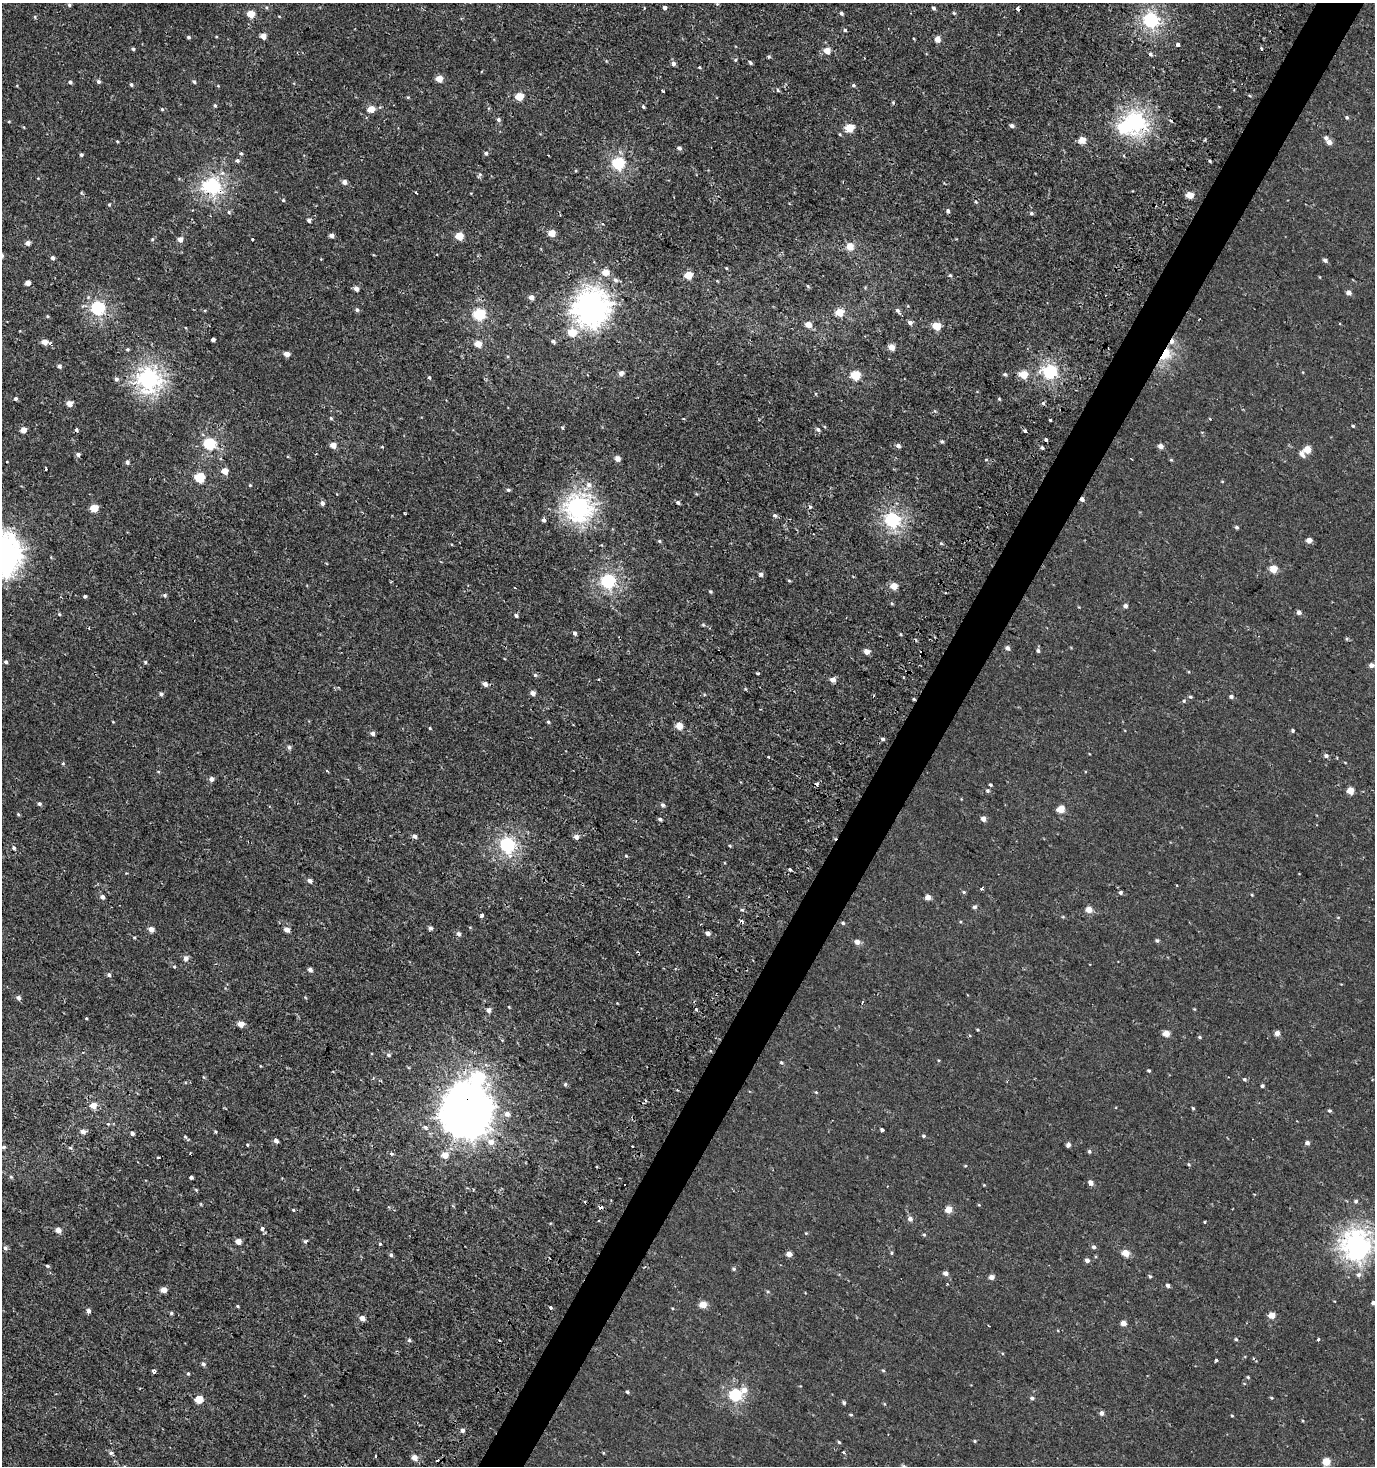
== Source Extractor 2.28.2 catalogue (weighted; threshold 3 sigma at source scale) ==
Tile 10 of 4 x 4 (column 2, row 3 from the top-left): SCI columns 1668-3040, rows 1465-2928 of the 5973 x 5886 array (HDU 1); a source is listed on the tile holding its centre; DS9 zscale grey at full resolution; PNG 1377 x 1468 px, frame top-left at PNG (2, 3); no overlay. Shown black and unused: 3% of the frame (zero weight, under 2 of 3 exposures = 2% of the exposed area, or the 3 px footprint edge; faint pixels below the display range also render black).
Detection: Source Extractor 2.28.2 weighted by HDU 2 'WHT'; one run over the whole footprint, this tile lists its part. Background 6.87e-04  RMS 0.0025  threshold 0.0115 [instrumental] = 3 sigma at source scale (4.5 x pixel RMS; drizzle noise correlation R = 1.50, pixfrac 1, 0.0396/0.0396 arcsec/px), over >= 5 px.
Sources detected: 386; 2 inside a brighter object's white glare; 14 cosmic-ray / hot-pixel residue — not listed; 1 inside a brighter listed object's ellipse — not listed separately; the other 369 listed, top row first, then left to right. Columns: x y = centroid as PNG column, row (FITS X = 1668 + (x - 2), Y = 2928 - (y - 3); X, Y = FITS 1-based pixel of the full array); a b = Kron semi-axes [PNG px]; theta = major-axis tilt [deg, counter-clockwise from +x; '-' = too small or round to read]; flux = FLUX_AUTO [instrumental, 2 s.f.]
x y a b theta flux
69 5 5 4 - 0.41
644 8 3 2 - 0.26
665 8 4 4 - 0.79
934 8 4 4 - 0.47
1017 9 3 3 - 1.8
841 13 5 4 - 0.54
954 13 5 4 - 0.28
251 14 5 5 - 4.5
279 16 5 3 - 0.18
35 17 5 4 - 0.3
1151 20 6 6 - 55
845 30 4 4 - 0.33
263 36 4 4 - 2.3
188 37 3 3 - 0.46
938 39 5 4 - 2.3
1178 44 3 3 - 3
133 49 4 3 - 0.43
1261 49 4 3 - 1.9
827 50 5 5 - 3.2
1150 54 6 5 - 0.57
769 57 5 4 - 0.33
735 60 5 4 - 0.33
750 63 5 3 - 0.39
673 64 5 5 - 0.93
699 67 3 3 - 0.21
439 79 5 4 - 4
70 82 4 4 - 0.48
98 82 5 5 - 0.58
194 82 5 4 - 0.4
131 85 4 4 - 0.53
853 85 4 4 - 0.43
218 86 5 3 - 0.2
778 90 5 4 - 0.32
663 91 4 3 - 0.43
519 96 5 5 - 5.6
408 97 5 3 - 0.23
215 106 5 4 - 0.35
643 107 4 3 - 0.45
162 109 5 4 - 0.31
371 109 5 4 - 5.2
1347 117 5 4 - 0.37
498 119 5 5 - 0.56
9 121 5 3 - 0.19
1171 121 6 3 -35 0.3
1135 122 9 7 -59 73
1012 126 5 4 - 0.73
850 128 5 5 - 8
1082 140 5 5 - 3.5
117 141 3 3 - 0.25
1329 142 5 5 - 1.4
679 148 5 5 - 0.66
241 153 5 4 - 0.42
486 153 5 4 - 0.58
81 155 4 3 - 0.55
1124 156 4 3 - 0.22
237 160 5 4 - 0.56
1210 161 4 3 - 0.32
618 163 6 6 - 34
480 174 6 5 - 0.44
344 182 4 4 - 1.3
212 186 7 7 - 58
416 193 3 2 - 0.24
1190 195 5 4 - 5.3
283 200 4 4 - 0.3
976 202 4 3 - 0.26
109 205 4 4 - 0.26
948 211 5 4 - 0.57
229 212 5 5 - 0.42
1031 213 5 4 - 0.47
309 220 5 5 - 0.68
552 233 4 4 - 3.8
331 235 4 4 - 1.2
459 236 5 5 - 5.8
152 239 5 4 - 0.33
180 239 5 5 - 1.5
253 240 3 3 - 0.33
27 243 4 4 - 1.5
850 246 5 5 - 4.2
52 258 4 4 - 0.72
1325 260 5 4 - 0.65
726 268 4 3 - 0.23
605 272 5 5 - 3.6
688 275 5 5 - 6.3
950 275 4 4 - 0.35
615 280 7 6 - 0.82
28 283 4 4 - 2.2
808 286 5 3 - 0.25
356 289 5 4 - 1.5
1349 293 5 4 - 1.3
531 297 5 4 - 1.6
98 308 6 6 - 40
590 308 14 13 - 220
357 310 5 5 - 0.53
898 311 8 5 -49 0.74
840 312 5 5 - 6.4
479 314 6 5 - 25
47 316 4 4 - 0.27
910 323 5 4 - 1
808 324 5 5 - 2.6
936 326 5 5 - 6.3
572 332 6 5 - 6.8
213 340 4 4 - 1
553 341 6 5 - 0.54
44 342 5 4 - 2.1
50 343 4 3 - 0.46
478 344 5 4 - 3.5
891 347 5 4 - 2.7
127 349 5 4 - 0.32
287 354 4 4 - 2
1165 354 13 8 58 8.6
59 366 5 5 - 0.74
1050 371 6 6 - 39
621 373 5 4 - 1.3
1005 374 5 4 - 0.44
1023 374 5 5 - 5.8
855 375 5 5 - 13
429 377 4 3 - 0.32
116 379 5 5 - 0.72
149 379 9 8 - 110
16 398 4 4 - 0.53
999 399 5 4 - 0.25
69 403 4 4 - 2.5
331 418 5 4 - 0.33
683 419 3 2 - 0.24
1050 420 3 3 - 0.62
1353 426 4 3 - 0.3
818 429 6 5 - 0.63
23 430 4 4 - 2.6
76 430 3 3 - 0.83
1025 431 4 3 - 2.8
1046 440 3 3 - 1.6
942 441 5 4 - 0.4
209 444 6 5 - 25
333 445 4 4 - 2.7
898 446 5 5 - 0.83
1161 446 5 4 - 1.6
1042 448 4 3 - 0.42
1307 450 5 5 - 5.1
78 454 5 4 - 0.73
1302 454 8 6 -61 1.1
617 458 4 4 - 1.9
986 460 4 3 - 0.22
1171 460 4 4 - 0.25
127 462 5 4 - 0.6
46 469 3 3 - 1.3
225 471 5 5 - 3
199 478 5 5 - 14
1222 481 4 3 - 0.19
250 485 4 3 - 0.24
588 485 9 7 -44 1.3
508 490 5 4 - 0.45
1082 499 4 4 - 1
678 502 5 4 - 0.53
322 503 4 4 - 1
578 507 10 9 - 120
94 508 5 5 - 5.4
405 514 3 3 - 0.41
774 515 5 5 - 0.59
544 520 5 5 - 0.53
892 520 6 6 - 51
1236 527 5 4 - 0.45
1309 540 4 4 - 1.8
659 541 5 3 - 0.36
941 543 5 4 - 0.27
1273 569 5 4 - 5.4
761 574 6 5 - 0.7
789 580 5 3 - 0.27
608 581 6 6 - 48
894 586 5 4 - 4.5
710 591 4 4 - 0.36
165 595 5 5 - 0.47
85 596 4 3 - 0.38
891 603 5 3 - 0.26
1125 606 4 4 - 0.88
1299 612 5 4 - 0.93
59 614 4 4 - 0.29
516 615 4 4 - 0.49
703 625 5 4 - 0.31
575 633 5 4 - 0.67
1347 639 5 4 - 0.27
1007 648 5 4 - 0.9
1038 651 5 5 - 0.54
866 652 5 5 - 1.7
6 662 4 4 - 0.54
145 662 4 4 - 0.35
1371 665 5 5 - 1.1
758 673 3 3 - 0.37
535 675 5 5 - 0.38
832 679 5 4 - 1.7
485 684 5 4 - 1.2
745 689 4 3 - 0.22
533 693 4 4 - 1.4
161 694 5 4 - 0.58
1190 697 5 4 - 0.35
1231 697 5 4 - 0.59
914 699 3 3 - 0.29
1184 701 5 4 - 0.38
113 722 4 3 - 0.17
548 722 5 4 - 0.37
679 726 5 4 - 3.7
430 728 3 3 - 0.24
1293 730 4 3 - 0.41
372 733 4 4 - 0.84
882 739 4 4 - 0.52
289 747 6 5 - 0.54
1326 756 6 5 - 0.61
768 757 3 3 - 0.93
63 763 4 4 - 0.29
158 772 5 3 - 0.26
211 779 5 5 - 1
990 785 4 4 - 0.34
987 791 5 5 - 0.4
1350 791 5 4 - 4.1
39 804 5 4 - 0.58
662 805 5 4 - 0.64
1061 809 5 4 - 5.9
18 814 5 4 - 0.28
660 819 5 4 - 0.52
983 819 4 4 - 1.6
414 836 5 4 - 0.94
576 837 5 4 - 1.4
507 845 6 6 - 53
730 845 4 3 - 0.31
14 847 6 5 - 0.55
626 856 4 3 - 0.26
790 869 3 3 - 1
309 881 5 4 - 1.1
982 889 3 2 - 0.61
964 892 5 4 - 0.31
1121 892 4 4 - 0.49
1252 895 4 3 - 0.24
102 897 5 5 - 0.87
928 897 4 4 - 1.8
974 907 5 4 - 0.63
741 910 6 3 -9 0.32
1089 910 5 4 - 3.2
481 915 3 3 - 2.3
843 923 4 4 - 0.38
430 928 5 5 - 0.61
151 929 5 4 - 1.7
287 929 5 4 - 1.6
707 933 4 4 - 1.2
458 934 6 5 - 0.83
134 937 5 3 - 0.25
1157 940 5 4 - 0.42
857 942 5 5 - 1.4
186 958 5 5 - 1.2
216 964 4 3 - 0.22
310 969 5 4 - 0.97
109 975 5 5 - 0.54
18 998 5 4 - 0.85
862 1002 4 3 - 0.3
509 1007 4 3 - 0.21
1194 1009 4 3 - 0.2
488 1010 5 5 - 1.2
696 1010 3 3 - 0.64
86 1018 3 3 - 0.23
241 1024 5 4 - 3
977 1029 4 3 - 0.23
1166 1033 4 4 - 3.7
1277 1033 5 4 - 1.6
1200 1037 4 4 - 0.32
388 1055 6 4 -3 0.47
781 1062 5 5 - 0.39
1149 1071 4 4 - 0.34
203 1077 5 3 - 0.22
1244 1079 5 4 - 0.41
565 1084 5 5 - 0.4
1262 1086 3 3 - 0.54
816 1092 4 3 - 0.23
93 1105 5 5 - 2.9
1193 1108 4 3 - 0.27
466 1111 18 17 - 680
1330 1111 4 4 - 0.4
507 1114 6 6 - 1.2
108 1124 4 4 - 0.26
425 1127 6 5 - 0.63
882 1130 3 3 - 1.3
216 1131 4 3 - 0.32
83 1132 6 5 - 1.3
132 1133 4 4 - 0.79
923 1136 5 4 - 0.4
185 1137 6 4 -3 0.28
276 1141 5 4 - 0.93
491 1142 8 7 - 1.8
1307 1143 4 4 - 0.87
247 1145 4 3 - 0.23
1068 1145 4 4 - 1
4 1147 6 4 15 0.44
632 1147 3 3 - 1
70 1148 6 5 - 0.38
1089 1151 5 4 - 0.39
392 1154 6 4 -31 0.38
445 1155 6 5 - 2.5
158 1157 3 3 - 0.36
1189 1164 5 4 - 0.28
965 1166 4 3 - 0.2
597 1167 3 2 - 0.23
11 1177 5 4 - 0.31
191 1177 4 3 - 0.64
1091 1183 5 4 - 1.5
984 1185 4 3 - 0.19
196 1190 4 4 - 0.26
1356 1201 5 5 - 0.44
979 1205 5 3 - 0.2
601 1207 4 4 - 0.85
948 1209 5 4 - 3.6
293 1210 4 4 - 0.25
910 1219 5 5 - 1.1
1205 1222 3 3 - 0.56
262 1228 4 3 - 2.2
58 1230 5 4 - 1.8
924 1235 4 4 - 0.34
238 1241 4 4 - 2.3
305 1241 5 4 - 0.48
380 1244 4 4 - 0.28
1356 1245 10 10 - 150
1094 1247 5 4 - 0.58
5 1248 6 5 - 0.63
892 1253 5 3 - 0.29
1125 1253 5 5 - 3.7
789 1254 4 4 - 1.8
391 1255 5 4 - 0.54
1087 1260 4 4 - 1
47 1266 5 3 - 0.38
734 1269 5 4 - 0.36
945 1273 5 4 - 1.2
1359 1275 7 6 - 0.78
1150 1276 5 4 - 0.34
991 1277 4 4 - 1.4
1168 1285 4 4 - 0.68
163 1290 4 4 - 2.4
1373 1303 4 4 - 0.96
703 1305 5 4 - 4
238 1306 4 3 - 0.27
550 1308 3 3 - 1.7
88 1311 5 5 - 0.85
171 1313 4 4 - 0.37
1272 1315 4 4 - 3.6
362 1318 5 4 - 1.7
1123 1323 4 4 - 2
1236 1339 4 4 - 0.35
1318 1339 3 3 - 0.47
409 1340 5 5 - 0.41
1216 1360 3 3 - 0.51
203 1364 5 4 - 0.55
883 1370 5 3 - 0.27
154 1371 4 4 - 0.96
188 1374 4 4 - 0.31
1248 1377 4 3 - 0.27
744 1390 7 7 - 1.8
627 1392 4 3 - 0.4
735 1395 6 5 - 27
1032 1398 4 4 - 0.53
1271 1398 5 3 - 0.26
198 1399 5 5 - 6.7
844 1403 5 4 - 0.37
884 1404 5 3 - 0.22
1102 1413 5 4 - 0.89
851 1415 5 3 - 0.3
1232 1416 4 3 - 0.22
462 1430 4 4 - 0.93
974 1441 4 4 - 0.29
839 1442 5 4 - 0.28
843 1452 3 3 - 0.45
111 1453 6 5 - 0.55
414 1457 5 4 - 2.5
437 1461 3 3 - 1.7
1326 1461 5 5 - 6
Overlapping masked pixels (flux is a lower limit): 6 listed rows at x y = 212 186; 1165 354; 1082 499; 914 699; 466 1111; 601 1207
Isophote crosses this tile's border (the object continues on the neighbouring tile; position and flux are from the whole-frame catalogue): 2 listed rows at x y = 1356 1245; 1373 1303